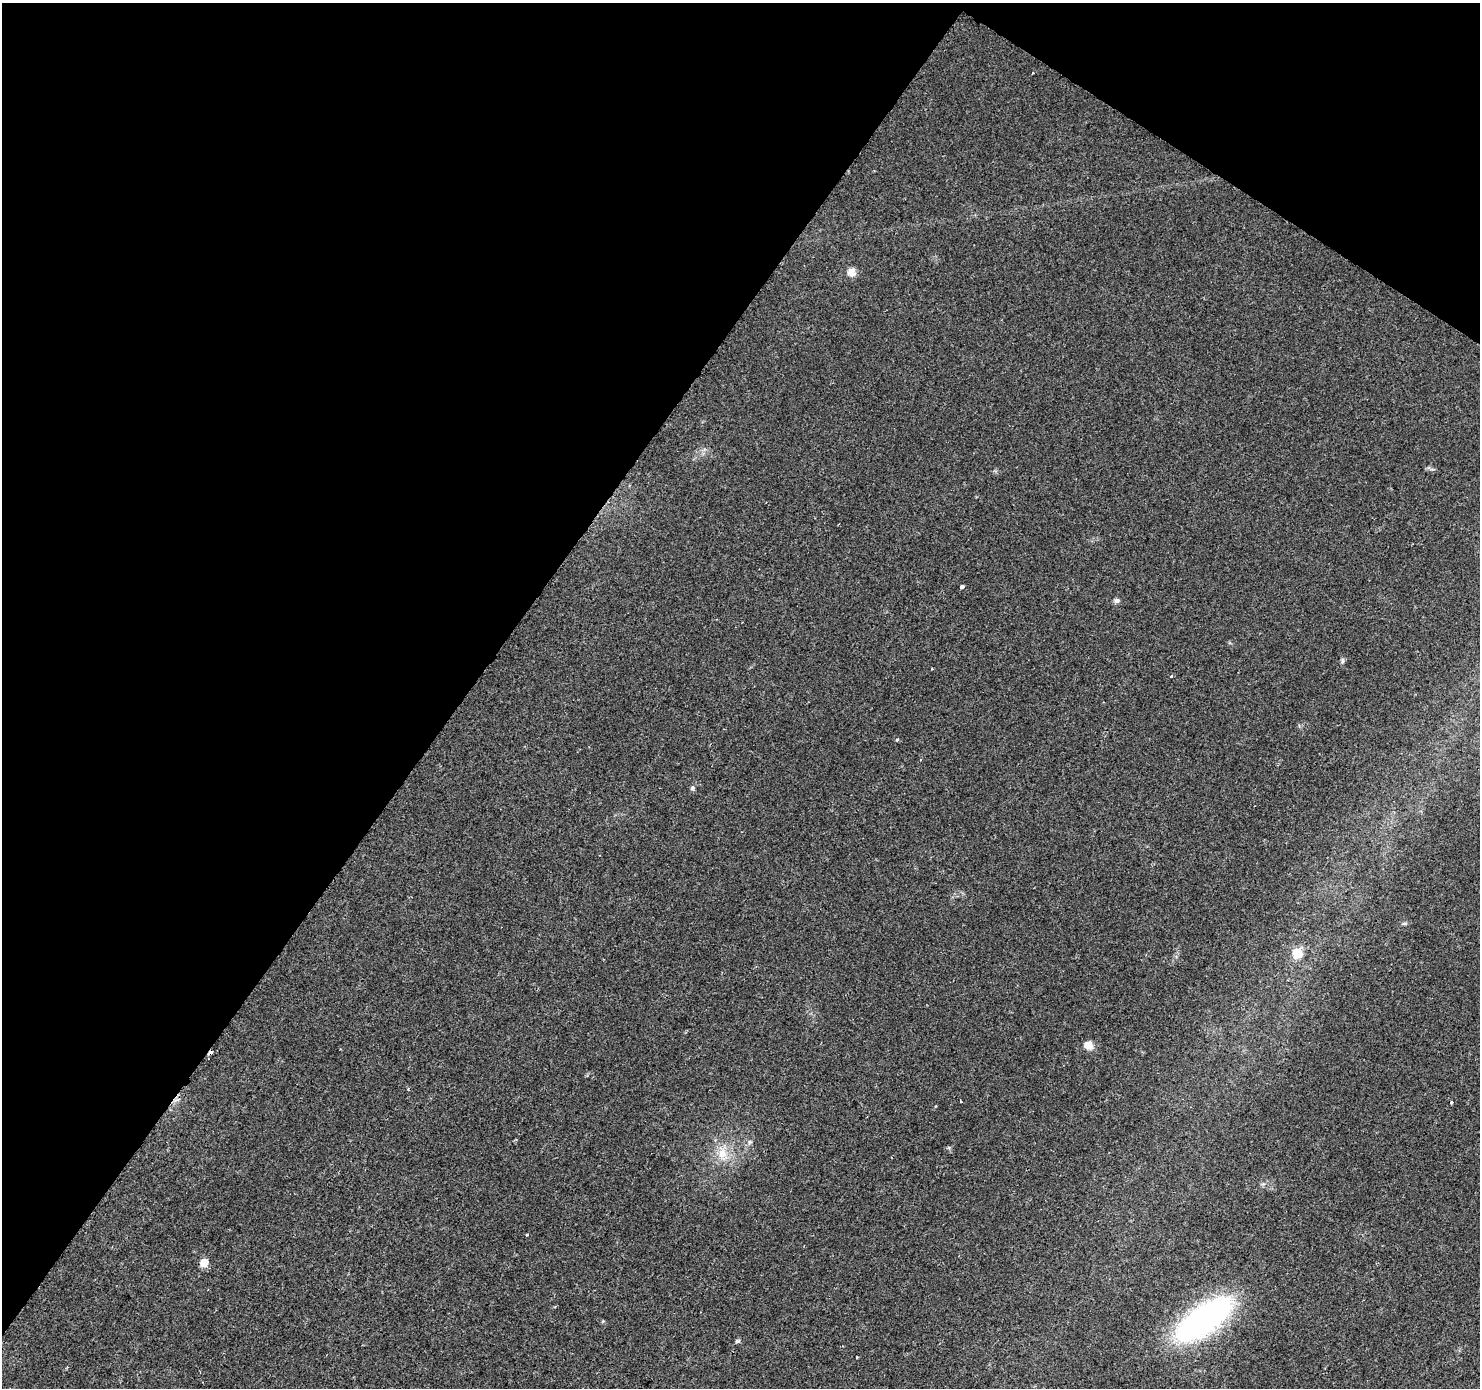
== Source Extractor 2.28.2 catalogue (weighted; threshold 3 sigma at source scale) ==
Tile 2 of 4 x 4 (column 2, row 1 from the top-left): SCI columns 1496-2973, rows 4417-5802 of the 5936 x 5993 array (HDU 1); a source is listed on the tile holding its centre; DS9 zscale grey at full resolution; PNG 1482 x 1390 px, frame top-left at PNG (2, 3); no overlay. Shown black and unused: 36% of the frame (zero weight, under 2 of 3 exposures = <1% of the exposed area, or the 3 px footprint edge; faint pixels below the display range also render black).
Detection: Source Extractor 2.28.2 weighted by HDU 2 'WHT'; one run over the whole footprint, this tile lists its part. Background 0.0372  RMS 0.0044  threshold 0.0198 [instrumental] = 3 sigma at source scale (4.5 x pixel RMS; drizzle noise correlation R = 1.50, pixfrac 1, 0.0396/0.0396 arcsec/px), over >= 5 px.
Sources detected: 21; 1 cosmic-ray / hot-pixel residue — not listed; the other 20 listed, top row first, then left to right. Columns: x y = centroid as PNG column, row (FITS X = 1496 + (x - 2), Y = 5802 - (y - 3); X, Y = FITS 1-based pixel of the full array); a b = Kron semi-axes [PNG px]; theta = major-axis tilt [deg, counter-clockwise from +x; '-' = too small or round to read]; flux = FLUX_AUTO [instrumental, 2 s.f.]
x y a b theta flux
851 272 11 10 - 3
962 586 3 3 - 7.5
1116 600 8 6 19 1.2
1342 661 8 4 90 0.9
932 669 2 2 - 0.4
1171 676 4 3 - 0.59
897 740 5 3 - 0.78
692 788 7 5 -87 0.92
1404 923 7 4 -1 0.75
1297 953 6 6 - 19
1088 1045 10 9 - 3.9
211 1052 4 3 - 3.3
1451 1102 3 3 - 0.9
749 1142 7 4 89 0.83
722 1154 20 12 -70 7.5
527 1235 3 3 - 0.53
204 1263 6 5 - 8.3
1204 1319 55 23 36 120
737 1341 6 5 - 0.7
857 1357 3 3 - 0.55
Overlapping masked pixels (flux is a lower limit): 1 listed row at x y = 211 1052